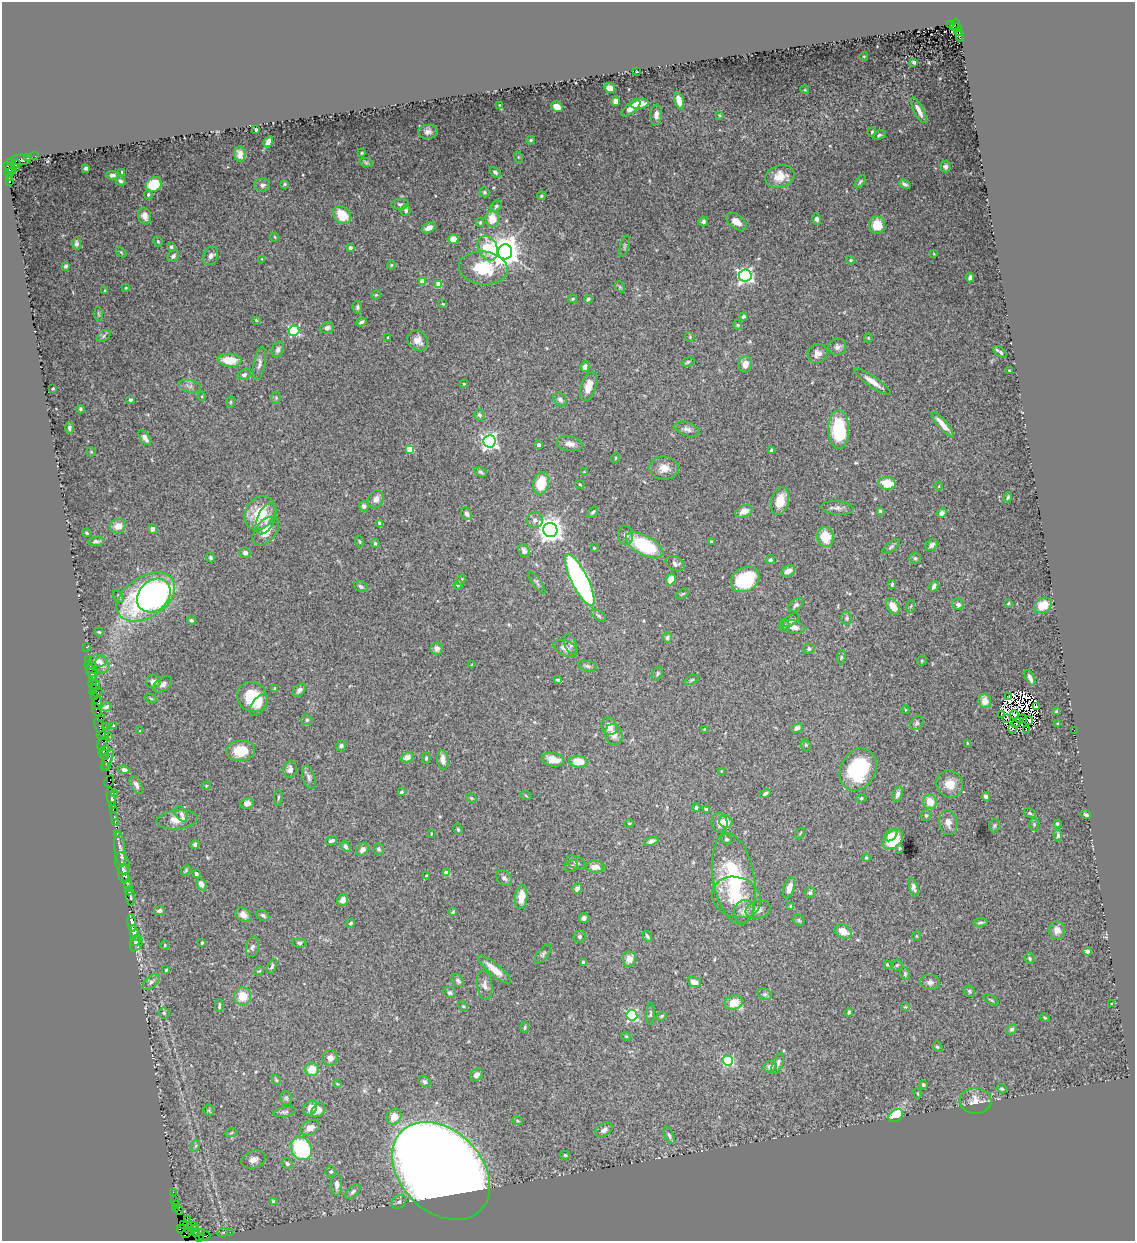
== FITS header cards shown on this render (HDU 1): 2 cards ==
NAXIS1  =                 1133
NAXIS2  =                 1239

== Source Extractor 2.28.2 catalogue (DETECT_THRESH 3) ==
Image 1133 x 1239 px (HDU 1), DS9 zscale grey, 1 PNG px = 1 image px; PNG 1137 x 1243 px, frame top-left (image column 1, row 1239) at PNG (2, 2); each listed source drawn as its Kron ellipse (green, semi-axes under 4 px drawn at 4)
Background 1.71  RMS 0.024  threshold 0.0718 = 3 sigma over >= 5 px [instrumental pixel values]
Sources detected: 495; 10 with non-positive FLUX_AUTO (blend fragments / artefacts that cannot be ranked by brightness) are neither listed nor drawn; the other 485 listed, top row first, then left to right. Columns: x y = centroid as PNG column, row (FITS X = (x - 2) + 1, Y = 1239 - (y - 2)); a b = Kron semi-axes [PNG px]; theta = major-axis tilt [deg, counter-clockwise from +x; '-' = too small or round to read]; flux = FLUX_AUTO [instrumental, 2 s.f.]
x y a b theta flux
951 24 3 3 - 310
955 25 6 2 60 180
957 28 5 3 - 220
959 32 3 3 - 230
960 36 5 2 - 240
864 56 4 3 - 1.2
914 62 4 3 - 3
637 72 3 2 - 1.2
610 88 5 5 - 13
805 90 4 3 - 1.4
615 101 4 4 - 7.9
679 101 8 4 -75 15
639 104 9 5 4 22
499 105 4 3 - 1.5
557 107 6 5 - 18
631 108 11 5 41 11
919 110 14 4 -62 11
656 115 10 6 85 8.5
719 115 4 3 - 1.7
256 130 3 3 - 4.3
428 132 10 7 6 6.2
872 132 5 3 - 1.9
879 135 7 4 21 2.7
531 140 4 4 - 2.1
268 142 6 4 59 10
361 153 3 3 - 1.8
240 154 8 5 -87 8.3
35 156 2 2 - 23
518 157 6 3 -71 1.6
28 158 3 3 - 110
21 160 10 5 1 670
10 162 3 2 - 55
366 162 7 4 -19 2.2
15 164 5 4 - 700
945 166 6 5 - 4.7
9 168 7 3 -39 260
15 168 3 2 - 340
86 168 4 3 - 2.8
122 172 3 2 - 1.4
495 172 6 4 -44 4
9 173 5 3 - 140
112 175 6 4 0 4.9
780 176 15 11 18 26
9 178 4 3 - 44
120 181 5 4 - 3.5
9 182 3 3 - 260
860 182 7 3 54 2.4
285 184 3 3 - 1.7
905 184 6 3 -24 3.6
154 185 8 6 34 49
262 185 8 6 12 4.9
484 192 5 4 - 3
148 195 4 4 - 3.1
541 196 4 4 - 2.6
400 204 8 5 4 3.5
496 206 6 4 46 3
406 210 5 4 - 3.7
342 215 10 8 -42 37
145 216 8 6 -73 9.8
492 219 8 7 - 29
817 219 6 4 -71 4.2
703 221 5 4 - 4
480 222 4 4 - 2.1
736 222 11 7 -36 14
877 225 8 8 - 32
429 228 7 5 27 7.8
275 237 4 3 - 1.5
453 239 5 5 - 17
158 241 5 3 - 2.1
76 244 6 4 -86 4.1
625 246 11 2 72 2.2
171 247 4 4 - 3.3
350 248 3 3 - 3.2
488 248 13 9 -64 65
121 252 6 4 -45 1.7
505 252 7 7 - 2800
934 254 4 2 - 1.2
173 256 6 5 - 4.7
211 256 9 7 65 8.8
262 259 3 3 - 0.93
851 260 4 4 - 1.9
391 265 4 4 - 1.9
65 266 3 3 - 2.7
483 268 24 16 -6 59
745 276 6 6 - 470
970 278 5 4 - 6.1
422 281 4 4 - 23
439 284 4 4 - 33
620 287 6 4 -47 2.1
126 288 4 4 - 1.4
105 291 3 3 - 2.5
376 295 5 4 - 1.7
573 299 4 3 - 1.9
588 299 4 3 - 3.5
443 304 4 4 - 1.8
357 307 6 5 - 3
98 314 7 4 -88 2.6
743 316 4 3 - 4.4
256 320 4 4 - 1.5
361 322 5 3 - 3.8
738 325 4 4 - 1.8
327 328 7 5 14 6.2
294 331 5 5 - 160
104 336 8 5 39 3.2
388 337 3 2 - 2
690 337 5 4 - 2
868 338 4 4 - 1.6
418 340 11 9 -39 15
837 347 9 8 - 6.3
278 349 8 6 65 5.9
1000 352 8 3 -37 3.7
817 353 10 9 - 10
230 360 12 6 -3 32
688 362 6 4 17 2.7
259 363 16 5 79 7
745 364 8 6 73 13
585 367 5 4 - 7.8
1009 371 3 3 - 1.8
244 375 7 5 24 3.9
873 382 22 5 -35 16
464 384 4 4 - 1.5
190 386 12 6 -12 6.6
589 386 15 7 73 18
53 389 3 3 - 1.7
202 396 4 3 - 1.3
276 398 6 5 - 2.6
560 399 8 6 -51 4.8
130 400 4 4 - 2.8
230 402 6 4 88 1.9
81 409 4 3 - 2.5
479 415 6 5 - 3.7
943 424 16 4 -49 16
69 428 6 4 83 3.7
687 429 13 6 -18 7
839 429 19 10 -89 92
145 438 8 4 -56 8.4
489 441 6 6 - 510
570 444 13 7 -9 9.7
539 445 4 3 - 7.4
410 449 4 4 - 38
771 450 4 3 - 4.3
91 452 5 4 - 1.6
615 458 5 3 - 1.3
664 468 15 11 -2 17
480 472 6 4 -27 2.6
584 472 4 4 - 1.4
541 483 11 8 79 51
887 483 9 6 -8 34
580 485 4 3 - 1.3
939 486 4 3 - 1.1
1008 497 5 3 - 1.9
376 499 9 7 62 10
780 501 14 8 74 28
364 506 5 5 - 4.9
837 508 16 6 -5 7.2
744 511 9 6 24 14
880 511 3 3 - 2.2
593 512 6 4 50 2.8
260 513 18 14 60 51
942 513 5 4 - 6.6
467 514 6 5 - 5.2
266 519 16 8 66 14
535 520 8 8 - 6.8
380 523 4 3 - 5.3
118 526 8 7 - 15
153 529 5 4 - 5.1
550 530 7 7 - 1500
266 531 17 10 50 22
86 533 4 3 - 1.8
626 535 9 7 -87 6.5
826 537 10 8 -81 38
96 541 8 4 5 4.3
711 541 3 3 - 1.5
360 542 6 3 -71 1.5
375 543 4 3 - 2.6
644 545 21 9 -28 100
932 545 7 5 43 5.6
891 547 10 4 38 3.5
594 548 3 3 - 2.2
524 551 7 5 -66 5.6
245 553 5 5 - 5.8
211 558 5 4 - 2.6
915 558 5 5 - 2.5
770 560 5 4 - 3.1
675 564 10 6 -29 5.4
788 571 7 5 31 13
671 579 6 4 68 15
745 579 15 11 33 110
461 580 5 4 - 2.7
580 580 28 8 -63 440
537 582 13 4 -53 3.8
892 584 4 3 - 2.3
458 585 5 4 - 1.9
361 586 7 5 -25 3.9
934 586 5 4 - 5.2
682 594 7 3 30 1.6
154 595 19 14 46 460
118 596 7 5 -62 2.8
146 597 32 20 33 300
1008 603 3 2 - 1.4
958 604 6 5 - 5.1
796 605 8 5 35 3.8
1043 605 9 7 29 29
911 606 6 3 70 1.7
893 607 9 5 -57 19
599 616 8 4 -35 3.4
847 618 6 5 - 3.4
191 620 4 4 - 2.9
791 620 9 5 33 5.4
784 625 6 5 - 2.9
793 627 12 6 -14 12
99 632 4 3 - 1.8
667 638 5 4 - 3.9
571 644 11 5 -72 4.5
86 647 2 2 - 20
565 648 13 7 -23 8.5
437 649 6 6 - 7.2
809 649 5 5 - 4.1
841 657 7 3 83 2.1
88 659 2 2 - 46
97 661 9 6 6 7.4
922 661 5 4 - 1.8
89 664 3 2 - 22
102 665 8 6 -78 7.9
472 665 4 3 - 1.4
587 666 9 5 -11 4.1
90 669 3 2 - 110
92 673 6 2 -19 43
657 674 7 5 62 2.6
92 677 4 3 - 77
1030 678 8 3 -64 6.1
558 680 4 3 - 2.6
691 680 7 4 27 2.4
153 681 7 6 - 7.3
92 684 5 3 - 190
163 684 10 6 34 6.2
96 685 5 2 - 140
93 688 3 2 - 75
275 689 3 3 - 4.3
299 690 8 5 47 6.1
96 692 7 3 -1 200
94 696 3 3 - 180
252 697 16 14 -43 58
1009 697 3 2 - 3
151 698 6 4 -30 2
985 701 7 6 - 15
97 703 6 3 61 140
259 705 12 6 57 9.8
1037 706 3 2 - 2.7
106 707 5 3 - 4.6
97 710 7 3 -67 160
905 710 4 3 - 1.1
1057 712 3 3 - 2.1
1001 714 3 2 - 0.87
1014 715 4 2 - 3.5
101 718 2 2 - 28
1007 718 4 2 - 2.9
1021 719 6 2 16 1.6
307 720 5 5 - 2.9
1028 720 5 2 - 0.016
917 723 8 5 51 4
1016 723 5 2 - 3
1058 724 3 3 - 2.5
114 726 3 3 - 1.5
609 726 9 7 -58 16
105 727 2 2 - 34
100 728 10 3 -63 310
797 728 6 4 24 7.2
705 729 3 3 - 1.4
1013 729 3 2 - 0.86
1026 729 3 2 - 2.8
1074 730 2 2 - 1.9
140 731 4 3 - 1.8
614 735 10 8 -72 11
103 736 6 3 -7 140
108 736 2 2 - 76
102 743 7 4 66 350
967 743 3 2 - 0.99
806 745 5 5 - 2
341 746 5 4 - 4
104 751 6 3 37 310
240 751 14 10 7 42
104 755 5 3 - 100
407 757 6 5 - 11
426 758 5 4 - 2.3
107 760 11 4 65 400
443 760 9 5 -81 12
553 760 11 6 -10 20
578 762 9 6 -5 29
107 767 4 2 - 110
290 769 8 6 77 8.1
124 770 6 4 -12 4.9
858 770 22 17 62 100
721 771 3 2 - 0.99
309 777 12 6 -71 5.8
109 781 6 3 60 110
950 784 14 13 - 23
136 785 10 5 -62 6.9
206 786 4 4 - 1.6
401 792 3 3 - 2
115 793 4 3 - 85
765 794 5 3 - 3.2
898 794 8 5 74 6.1
526 796 6 3 -21 1.8
111 797 9 3 -79 280
986 797 4 4 - 6.2
278 798 8 3 85 2.1
471 798 6 4 -21 1.9
861 798 5 4 - 2
930 802 7 7 - 23
247 803 6 5 - 8.3
112 805 3 2 - 120
696 808 4 3 - 2.1
113 809 3 2 - 150
706 809 4 3 - 2.9
1030 813 6 4 -28 2.6
182 814 8 5 -60 4.7
926 815 5 5 - 2.5
1086 815 5 3 - 2.8
114 816 2 2 - 51
177 820 20 9 6 20
115 822 2 2 - 60
726 822 6 6 - 18
629 823 5 3 - 1.5
719 823 10 8 -83 8.7
948 823 13 9 -80 12
1034 824 6 5 - 2.3
1057 824 3 3 - 2.4
994 825 7 5 88 2.7
458 829 6 4 -63 2
800 833 6 3 53 1.5
117 834 3 2 - 40
431 834 3 2 - 1.1
891 835 7 5 42 19
1058 835 6 4 -84 3.3
726 839 6 5 - 2.7
893 839 12 8 44 46
332 841 6 3 18 3.7
651 841 7 4 23 6
195 844 4 3 - 4.7
345 846 6 4 -56 4
900 848 3 2 - 1.6
120 849 18 5 -84 7.8
378 849 6 5 - 3.6
362 850 7 5 51 8.5
866 858 4 3 - 1.6
576 862 10 6 -24 4.2
122 863 11 7 -75 8.2
571 866 7 5 35 2.9
595 867 9 5 -4 11
186 870 5 4 - 1.9
124 873 9 5 -86 6.5
446 873 4 4 - 15
196 874 3 3 - 5.5
426 876 3 3 - 1.6
504 878 9 6 -47 5.2
734 879 46 20 -80 130
127 882 8 3 -73 2.9
201 884 6 5 - 9.8
128 887 6 4 -70 2.4
577 888 5 4 - 8.6
789 888 11 5 74 12
914 888 9 4 -73 5.7
129 891 4 3 - 1.6
810 893 5 5 - 3.3
130 897 9 3 -87 2
521 897 12 6 84 21
736 897 25 20 -21 58
343 900 6 5 - 6.9
791 906 4 3 - 5.2
758 910 12 9 18 8.8
160 911 5 4 - 4.7
744 911 12 9 63 9.4
453 912 4 3 - 1.8
243 915 8 6 -41 8.8
263 915 7 5 -25 4.5
584 918 5 4 - 4.7
799 920 6 5 - 2.7
980 922 7 3 5 3.2
132 923 9 3 -83 5.3
351 923 5 4 - 2.6
1057 930 9 8 - 11
843 931 9 6 -33 17
135 933 8 4 -76 4.9
580 936 6 5 - 3.1
647 936 5 3 - 2.9
916 936 5 3 - 1.3
136 940 6 5 - 2.9
202 943 3 2 - 1.6
299 943 7 4 -6 3.3
136 944 8 5 60 4.5
165 945 5 4 - 1.7
252 947 10 6 79 5.5
1087 951 4 4 - 4.1
543 954 11 5 52 4
1030 958 6 5 - 2.3
629 959 7 6 - 14
583 962 4 3 - 6
887 964 3 3 - 1.8
897 965 5 5 - 2.7
272 966 8 4 67 3.7
494 969 20 6 -40 22
166 970 3 3 - 2
259 971 5 3 - 1.5
905 974 6 5 - 2.4
458 981 7 5 -48 4
151 982 10 5 42 5.7
694 982 7 5 -19 11
930 982 10 7 -5 6.4
485 985 15 7 -82 8.3
969 991 6 5 - 2.6
450 993 6 5 - 3.4
765 994 7 5 -18 3.6
243 996 9 8 - 30
991 1000 8 2 -30 1.8
734 1002 9 7 17 27
1111 1004 3 2 - 0.84
219 1006 6 3 90 2.7
463 1006 5 4 - 1.9
905 1007 4 3 - 1.5
849 1012 4 3 - 2.2
164 1013 5 5 - 2.9
650 1014 11 4 87 2.9
632 1015 5 5 - 210
662 1016 5 4 - 1.9
1045 1018 5 3 - 1.7
525 1027 5 3 - 2.2
1012 1029 5 4 - 3.2
626 1036 4 4 - 1.6
937 1047 5 4 - 2.5
330 1058 8 8 - 7.7
728 1061 5 5 - 150
778 1063 11 5 70 5.6
770 1067 7 6 - 5.9
312 1069 7 6 - 24
476 1075 7 5 44 7.2
276 1080 5 4 - 2.1
424 1082 6 5 - 3.9
337 1084 3 2 - 1.3
923 1085 4 3 - 2.8
1002 1089 5 4 - 2.3
918 1093 5 2 - 1.4
286 1098 7 6 - 3
975 1101 16 13 -1 19
310 1108 8 6 54 12
209 1110 6 5 - 2.4
318 1110 8 6 45 11
285 1112 11 5 9 3.5
896 1115 8 5 39 58
394 1117 8 7 - 16
518 1121 5 3 - 1.6
310 1128 10 6 27 9.2
604 1130 9 6 33 7.4
231 1133 6 3 19 1.8
669 1135 9 4 -67 4.1
195 1146 6 4 70 2
301 1148 12 10 -62 130
565 1155 5 3 - 2.1
254 1160 12 8 20 8.8
287 1164 6 5 - 3.5
441 1171 56 41 -45 5500
331 1172 5 5 - 3.1
337 1185 11 5 89 8.5
173 1192 2 2 - 38
353 1192 9 5 42 4.2
175 1201 2 2 - 0.53
274 1202 4 4 - 7.6
399 1202 8 6 33 3.9
176 1205 3 2 - 17
176 1208 2 2 - 68
179 1210 4 2 - 44
187 1220 2 2 - 15
187 1223 2 2 - 19
184 1225 3 2 - 28
194 1226 2 2 - 26
181 1228 3 2 - 120
196 1229 2 2 - 35
192 1232 3 3 - 320
223 1232 5 3 - 1.4
230 1232 2 2 - 32
186 1233 5 2 - 140
197 1233 3 2 - 70
201 1233 4 3 - 130
205 1236 5 3 - 180
199 1237 3 2 - 25
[10 non-positive-flux detections neither listed nor drawn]